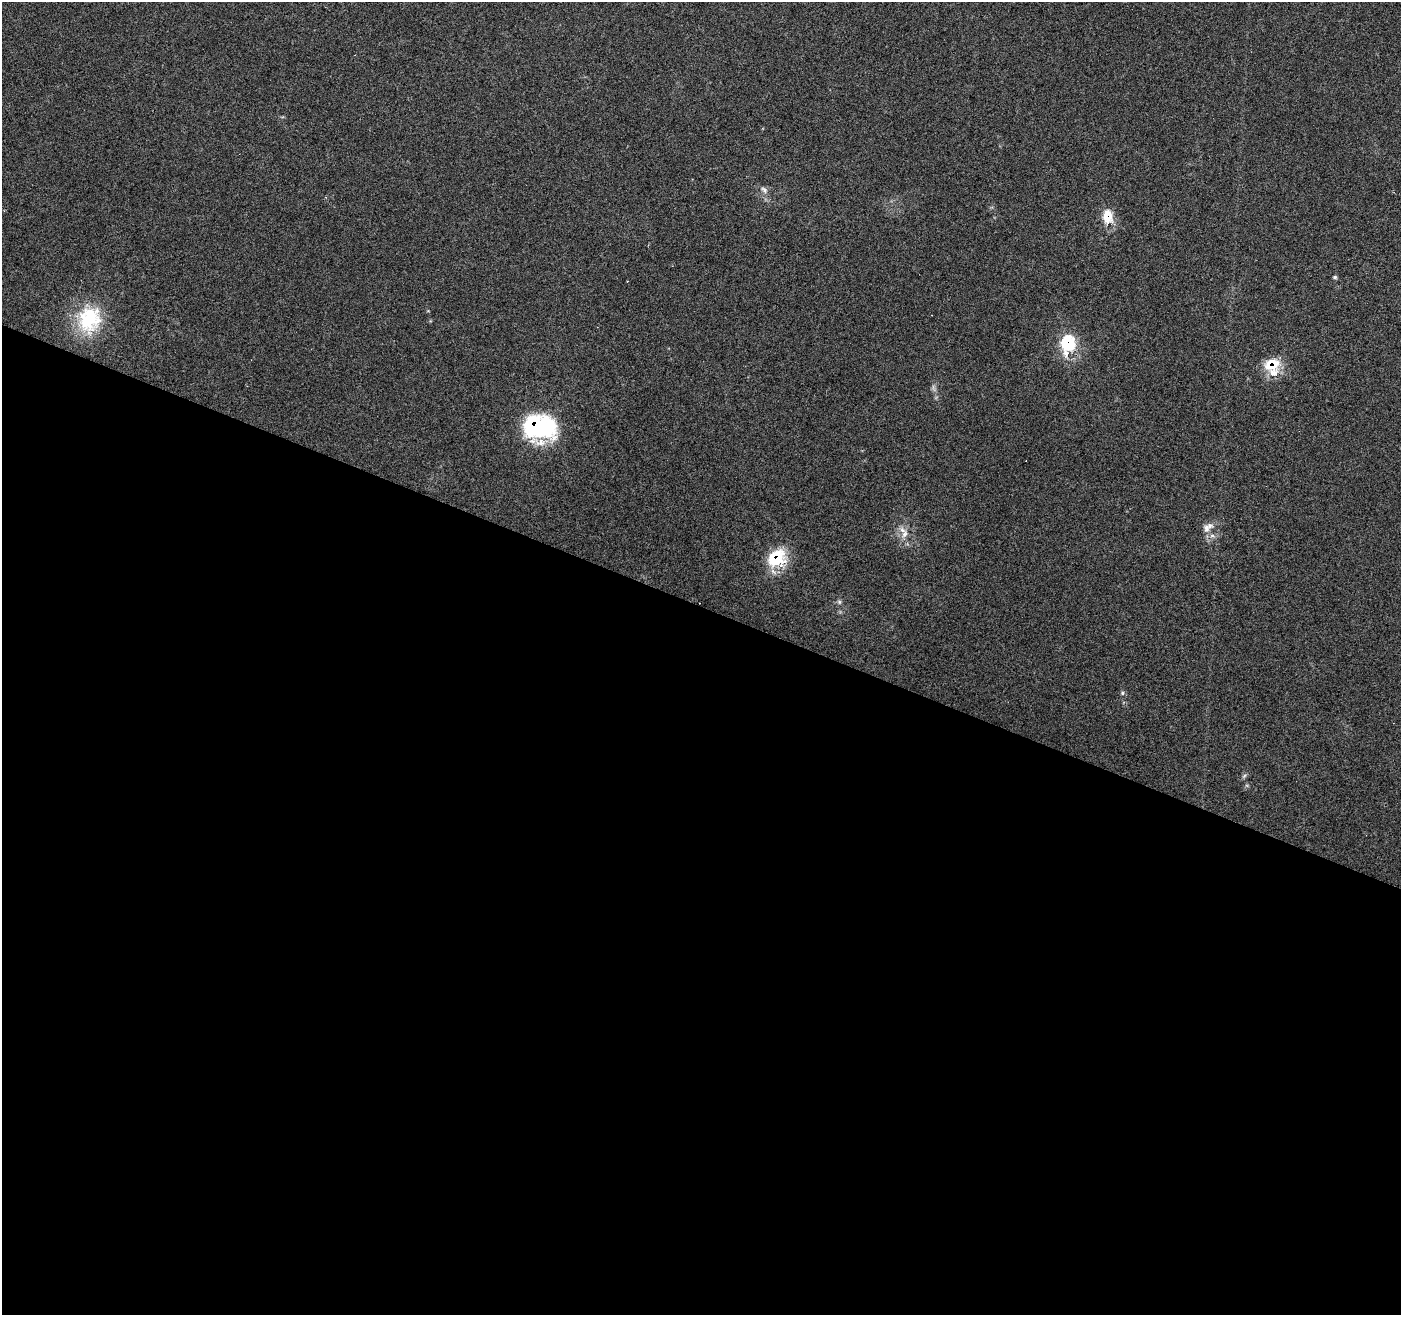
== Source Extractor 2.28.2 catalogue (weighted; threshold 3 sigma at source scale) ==
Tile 14 of 4 x 4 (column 2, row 4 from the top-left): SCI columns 1401-2799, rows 214-1526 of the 5607 x 5733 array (HDU 1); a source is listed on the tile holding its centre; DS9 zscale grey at full resolution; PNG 1403 x 1317 px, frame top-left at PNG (2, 2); no overlay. Shown black and unused: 54% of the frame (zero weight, under 4 of 7 exposures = <1% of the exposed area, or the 3 px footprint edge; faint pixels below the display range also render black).
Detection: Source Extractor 2.28.2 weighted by HDU 2 'WHT'; one run over the whole footprint, this tile lists its part. Background 0.0591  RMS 0.0033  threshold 0.0133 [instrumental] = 3 sigma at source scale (4.09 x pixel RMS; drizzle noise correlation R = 1.36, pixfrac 0.8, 0.0396/0.0396 arcsec/px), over >= 5 px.
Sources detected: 24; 1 too faint to see at this stretch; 3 cosmic-ray / hot-pixel residue — not listed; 5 inside a brighter listed object's ellipse — not listed separately; the other 15 listed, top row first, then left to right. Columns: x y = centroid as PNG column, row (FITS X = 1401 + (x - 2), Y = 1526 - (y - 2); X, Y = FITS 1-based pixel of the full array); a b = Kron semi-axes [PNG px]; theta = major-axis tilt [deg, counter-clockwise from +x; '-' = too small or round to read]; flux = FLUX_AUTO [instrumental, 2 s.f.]
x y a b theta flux
764 190 11 6 -40 1.2
325 197 4 3 - 0.31
1107 216 7 6 - 13
1335 277 5 4 - 0.46
627 281 3 2 - 0.3
89 319 38 31 76 19
1068 343 9 7 83 36
1272 364 20 15 9 8.4
539 426 33 22 -11 39
1206 528 12 10 -77 2.1
904 534 13 8 59 2.2
776 557 24 18 32 13
839 602 6 5 - 0.6
1122 693 5 5 - 0.54
1244 776 8 4 45 0.62
Overlapping masked pixels (flux is a lower limit): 5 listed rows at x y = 1107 216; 1068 343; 1272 364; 539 426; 776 557